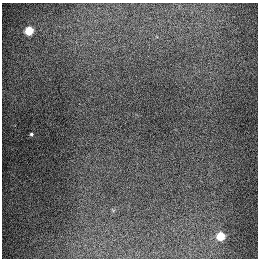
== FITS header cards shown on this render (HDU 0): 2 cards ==
NAXIS1  =                  256
NAXIS2  =                  256

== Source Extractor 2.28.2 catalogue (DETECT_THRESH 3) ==
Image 256 x 256 px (HDU 0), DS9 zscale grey, 1 PNG px = 1 image px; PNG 260 x 260 px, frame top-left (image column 1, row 256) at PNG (2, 3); no overlay
Background 1300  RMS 27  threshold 80.2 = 3 sigma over >= 5 px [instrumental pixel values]
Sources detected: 3; all 3 listed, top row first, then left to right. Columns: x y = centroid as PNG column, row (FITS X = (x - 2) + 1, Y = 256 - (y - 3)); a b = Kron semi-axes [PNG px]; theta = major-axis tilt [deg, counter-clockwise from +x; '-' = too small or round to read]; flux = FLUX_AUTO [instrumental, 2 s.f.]
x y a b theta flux
29 31 5 5 - 92000
31 134 4 3 - 2400
220 236 5 5 - 78000